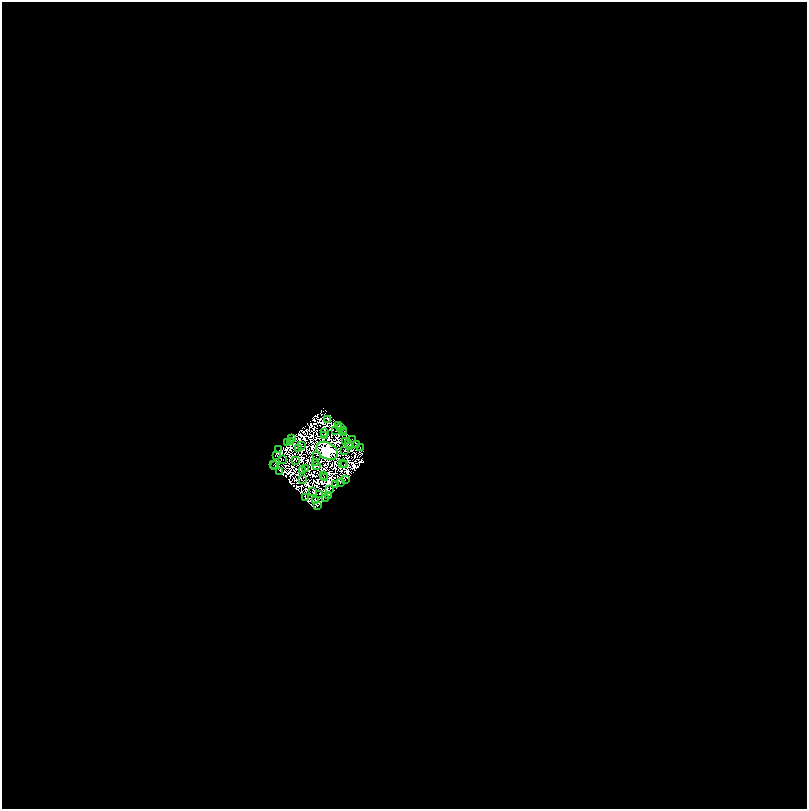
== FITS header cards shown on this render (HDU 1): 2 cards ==
NAXIS1  =                 1609
NAXIS2  =                 1613

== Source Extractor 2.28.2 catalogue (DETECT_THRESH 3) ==
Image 1609 x 1613 px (HDU 1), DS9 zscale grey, zoomed out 1/2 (1 PNG px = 2 x 2 image px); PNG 809 x 811 px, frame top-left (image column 1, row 1613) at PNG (2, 2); each listed source drawn as its Kron ellipse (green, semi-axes under 4 px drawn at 4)
Background 1.84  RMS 9.1e-04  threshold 0.00274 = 3 sigma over >= 5 px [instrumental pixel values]
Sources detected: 168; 119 cannot appear on this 1/2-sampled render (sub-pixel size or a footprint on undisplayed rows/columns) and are neither listed nor drawn; the other 49 listed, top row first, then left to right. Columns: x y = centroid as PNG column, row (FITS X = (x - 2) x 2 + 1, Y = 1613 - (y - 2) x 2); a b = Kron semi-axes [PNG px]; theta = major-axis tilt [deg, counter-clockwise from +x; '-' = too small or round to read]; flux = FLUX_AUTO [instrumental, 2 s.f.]
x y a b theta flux
328 419 2 1 - 54
339 426 3 2 - 200
341 427 2 2 - 180
343 430 2 2 - 190
336 431 2 1 - 45
324 432 2 1 - 25
343 432 2 1 - 150
324 435 2 1 - 53
291 438 2 1 - 230
352 439 3 1 - 210
290 441 4 3 - 140
345 441 2 1 - 26
287 443 3 1 - 130
348 443 2 1 - 120
357 445 3 2 - 430
302 446 2 2 - 15
350 447 2 1 - 17
360 447 2 1 - 440
299 448 2 1 - 16
279 450 2 1 - 270
344 450 2 2 - 30
327 451 11 8 -32 430000
277 456 2 1 - 100
316 456 2 1 - 130
283 460 2 1 - 120
296 460 2 1 - 170
316 463 2 1 - 14
343 463 2 1 - 43
274 464 2 1 - 81
344 464 2 1 - 44
275 466 2 1 - 110
317 466 2 1 - 61
306 469 3 2 - 100
303 470 2 1 - 180
279 471 2 2 - 190
324 476 2 1 - 110
324 477 3 1 - 12
302 480 2 1 - 120
345 480 2 1 - 110
340 483 2 1 - 120
335 484 2 1 - 11
330 489 3 1 - 46
312 492 2 1 - 37
319 494 2 1 - 18
329 495 2 1 - 55
306 498 4 2 - 150
325 498 2 1 - 190
315 501 2 1 - 54
318 506 3 1 - 320
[119 sub-pixel or undisplayed-footprint detections neither listed nor drawn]